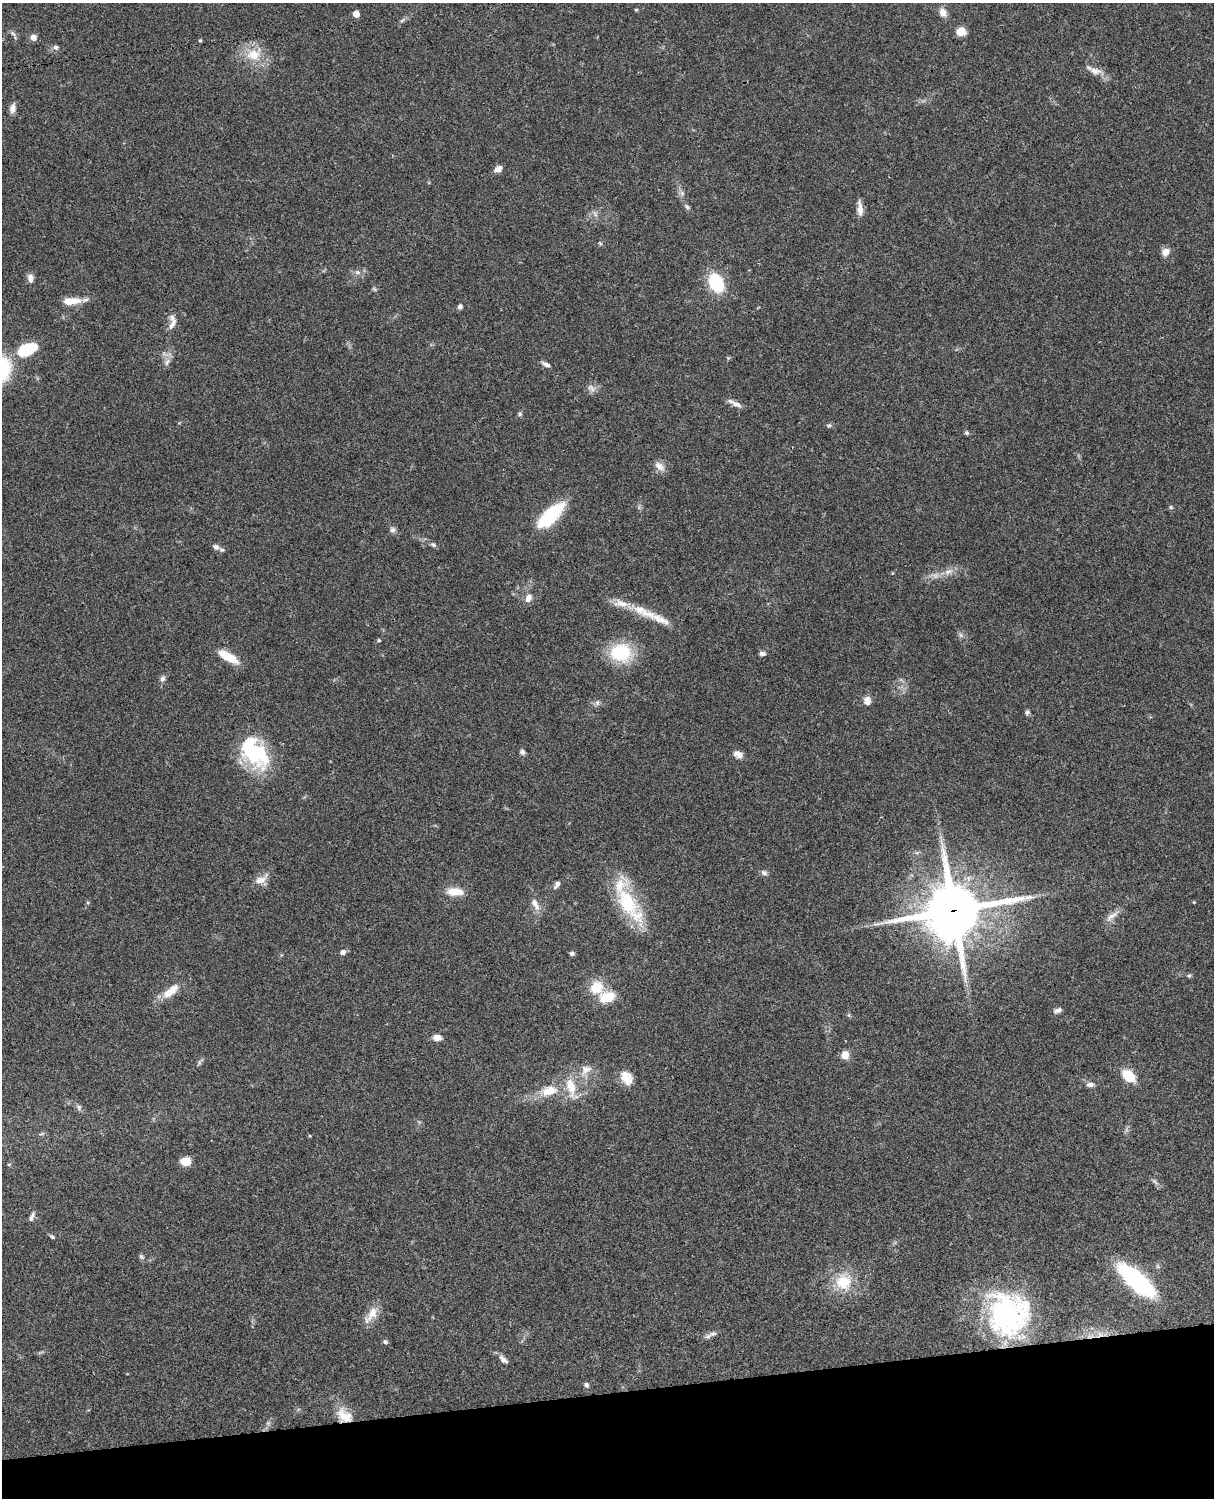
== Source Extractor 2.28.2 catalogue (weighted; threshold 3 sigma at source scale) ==
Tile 10 of 4 x 3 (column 2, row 3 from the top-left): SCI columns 1334-2545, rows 277-1772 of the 5088 x 4927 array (HDU 1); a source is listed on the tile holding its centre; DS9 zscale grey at full resolution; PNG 1216 x 1500 px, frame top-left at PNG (2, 3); no overlay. Shown black and unused: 7% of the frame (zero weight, under 3 of 4 exposures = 6% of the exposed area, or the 3 px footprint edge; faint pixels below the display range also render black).
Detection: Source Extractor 2.28.2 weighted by HDU 2 'WHT'; one run over the whole footprint, this tile lists its part. Background 0.0766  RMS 0.0058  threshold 0.0261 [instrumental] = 3 sigma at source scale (4.5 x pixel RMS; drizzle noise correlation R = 1.50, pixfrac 1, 0.05/0.05 arcsec/px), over >= 5 px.
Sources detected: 106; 2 too faint to see at this stretch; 1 inside a brighter object's white glare — not listed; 5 inside a brighter listed object's ellipse — not listed separately; the other 98 listed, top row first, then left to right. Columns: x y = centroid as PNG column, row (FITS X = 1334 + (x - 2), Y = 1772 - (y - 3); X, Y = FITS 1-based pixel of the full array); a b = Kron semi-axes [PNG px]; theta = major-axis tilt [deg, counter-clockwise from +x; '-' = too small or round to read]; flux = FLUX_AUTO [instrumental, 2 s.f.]
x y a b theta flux
636 10 4 4 - 0.71
943 12 11 8 -67 4.6
356 14 5 5 - 8.3
961 31 7 6 - 11
13 34 9 5 -40 1.6
33 37 8 7 - 3.1
200 40 4 4 - 0.93
56 47 7 6 - 1.6
254 54 24 19 8 15
1095 71 20 9 -16 5.3
13 108 11 7 79 3.5
498 169 9 6 32 3.7
682 193 8 6 -69 1.8
687 207 10 6 -38 1.4
860 209 18 7 -86 4.6
595 214 10 6 -71 2
600 243 6 4 -45 0.73
1165 252 9 8 - 4.2
357 272 8 6 -15 2.1
30 278 11 7 -85 3.1
716 283 16 11 -62 33
374 289 7 5 -22 0.86
71 301 20 8 4 9
460 306 6 5 - 1.6
172 322 23 9 84 4.9
27 350 22 12 25 24
167 362 12 7 51 2.7
546 364 11 5 -28 2.3
591 388 12 8 -42 3
737 404 16 7 -27 3.4
520 414 6 6 - 1
829 426 7 6 - 1.1
967 433 5 5 - 1.2
659 466 16 10 -41 4.4
1171 507 6 5 - 0.89
550 519 26 16 24 27
393 530 8 7 - 1.9
433 545 9 6 -36 1.4
216 547 9 6 -22 2.3
948 572 15 7 27 4.5
528 598 10 8 63 4.1
621 603 38 9 -16 8.5
660 619 34 10 -25 9.1
961 635 6 6 - 1.4
379 640 5 4 - 0.6
621 652 19 16 -1 37
762 653 7 5 -1 1.9
228 657 20 8 -30 15
162 678 8 7 - 2.1
867 701 11 9 89 4.2
597 703 8 6 -89 1.7
1027 712 7 5 31 1.3
255 752 42 27 -53 49
522 752 6 5 - 1.9
738 754 11 8 -23 3.5
764 873 9 7 -24 1.7
261 880 17 11 6 5.2
557 885 10 6 55 2.3
455 892 22 10 -3 8.7
627 902 48 26 -66 37
1194 902 4 4 - 0.51
534 903 16 10 -75 5
953 910 21 19 15 3300
1112 916 23 7 38 4.4
343 952 6 5 - 2.3
572 953 5 5 - 1.3
1189 976 6 5 - 0.9
596 987 13 12 - 14
171 991 25 10 39 9.9
607 997 15 10 12 15
1058 1010 10 5 23 2.3
849 1015 6 4 -72 0.78
437 1037 9 7 -6 4.3
845 1055 9 8 - 5
199 1062 9 4 82 1.2
586 1070 18 12 42 7.1
1128 1076 10 7 -42 22
626 1078 17 12 -57 8.6
1090 1084 10 6 0 2.3
571 1087 32 12 -75 14
549 1091 23 13 16 13
79 1108 10 6 -67 1.7
42 1134 8 4 10 1
186 1161 10 8 9 8
9 1164 5 5 - 0.73
1154 1181 11 4 -45 1.6
32 1217 12 5 64 2.1
52 1237 7 5 -32 1.1
141 1257 9 6 -50 1.3
1136 1280 28 10 -42 140
843 1282 22 21 - 20
1007 1314 45 42 -75 100
371 1315 29 11 54 7.7
713 1333 12 6 17 2.5
385 1342 6 5 - 1.3
503 1359 14 6 -43 3
586 1385 7 5 -50 1.5
344 1416 22 15 -40 12
Overlapping masked pixels (flux is a lower limit): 3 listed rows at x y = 953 910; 1007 1314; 344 1416